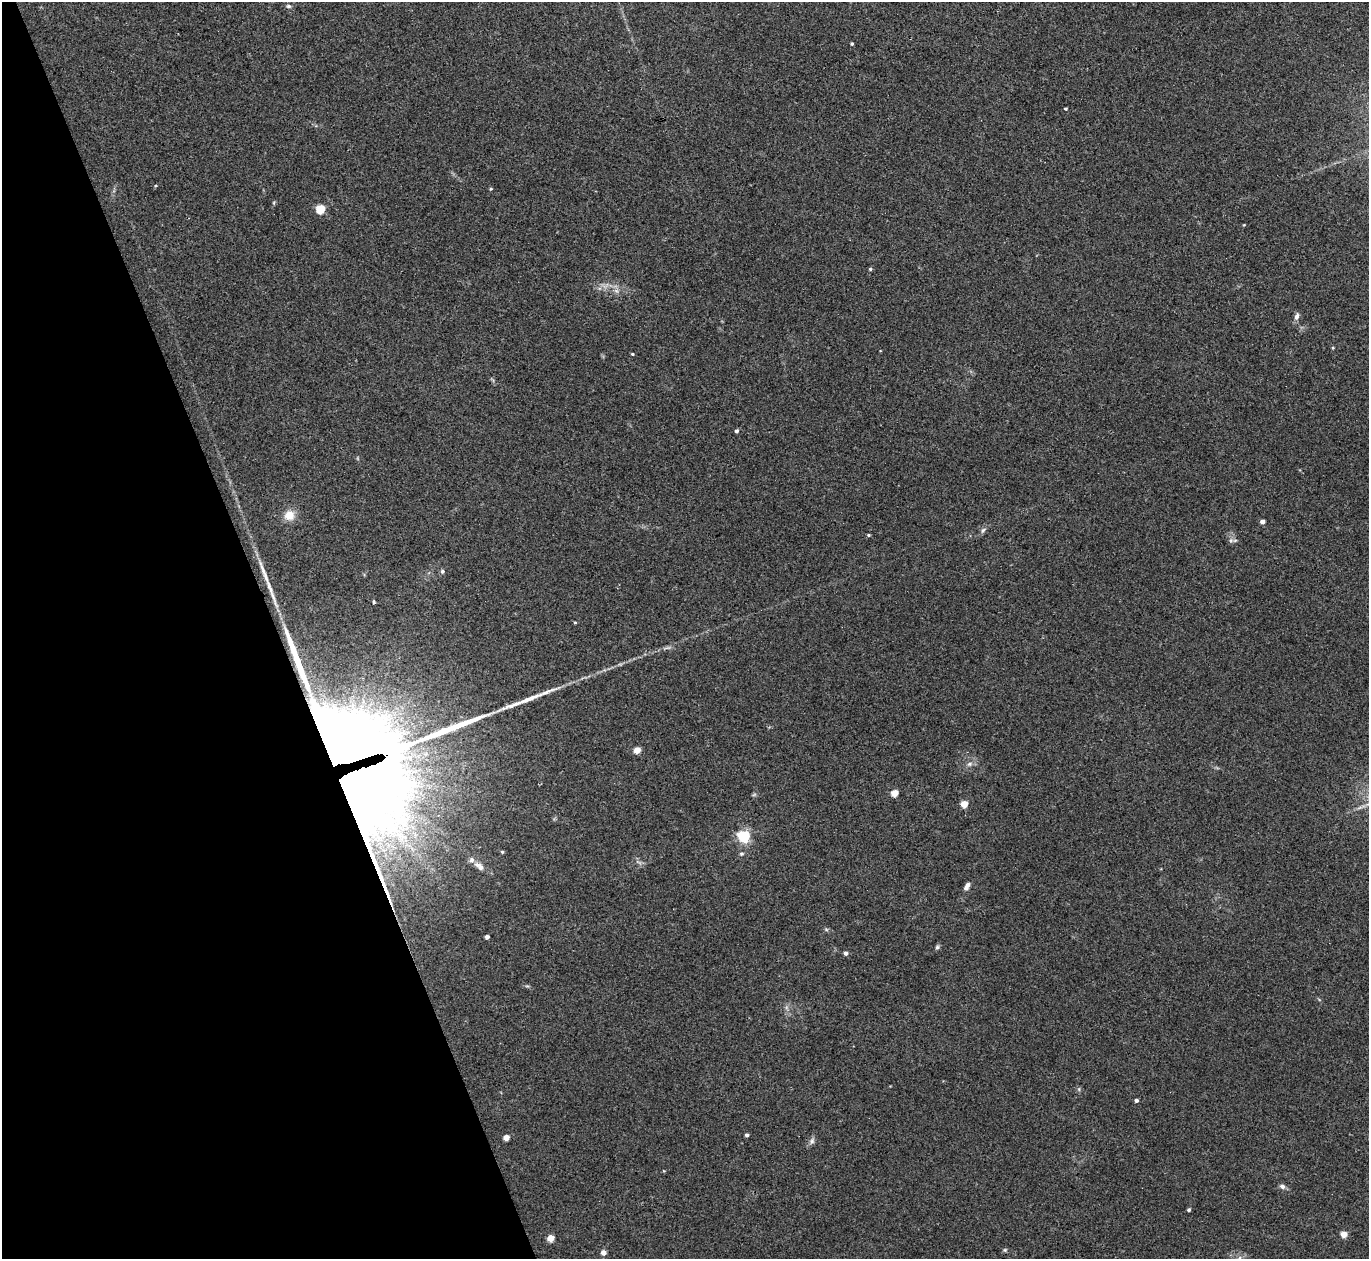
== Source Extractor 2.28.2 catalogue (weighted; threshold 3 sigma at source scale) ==
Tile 5 of 4 x 4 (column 1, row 2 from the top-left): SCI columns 42-1408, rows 2696-3952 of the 5537 x 5514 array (HDU 1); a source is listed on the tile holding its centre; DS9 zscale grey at full resolution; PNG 1371 x 1261 px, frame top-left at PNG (2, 2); no overlay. Shown black and unused: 20% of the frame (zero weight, under 2 of 3 exposures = <1% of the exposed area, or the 3 px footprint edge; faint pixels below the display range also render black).
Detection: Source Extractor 2.28.2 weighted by HDU 2 'WHT'; one run over the whole footprint, this tile lists its part. Background 0.0467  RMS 0.0074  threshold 0.0332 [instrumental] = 3 sigma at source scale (4.5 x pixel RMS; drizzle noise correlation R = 1.50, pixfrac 1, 0.05/0.05 arcsec/px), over >= 5 px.
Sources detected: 52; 2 long thin detections or spike segments (spike, bleed or trail) — not listed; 2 inside a brighter listed object's ellipse — not listed separately; the other 48 listed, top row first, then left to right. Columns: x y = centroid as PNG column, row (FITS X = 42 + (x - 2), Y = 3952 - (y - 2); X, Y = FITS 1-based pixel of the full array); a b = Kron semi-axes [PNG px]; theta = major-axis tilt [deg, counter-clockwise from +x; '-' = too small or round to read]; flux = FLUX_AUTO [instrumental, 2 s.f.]
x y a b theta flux
288 6 7 5 -15 1.5
852 43 3 3 - 1.1
1065 109 4 3 - 0.96
491 189 4 3 - 0.88
320 209 5 5 - 36
1244 225 4 3 - 0.55
870 269 4 4 - 0.97
616 291 7 6 - 2.6
1297 316 10 6 79 2.9
1333 348 4 3 - 0.77
632 354 4 3 - 0.81
736 431 4 4 - 1.7
289 515 13 12 - 9.5
1262 522 4 4 - 4.1
983 530 9 6 54 2
869 535 4 3 - 0.93
1231 540 8 7 - 2.4
442 571 6 5 - 1.5
374 602 5 3 - 0.85
575 622 4 3 - 0.74
667 648 14 4 8 2.3
637 750 4 4 - 14
343 752 63 48 -7 7300
970 764 8 5 27 2.4
894 793 5 4 - 16
754 795 7 4 3 1
964 804 4 4 - 19
744 836 5 5 - 120
502 852 4 4 - 1
741 854 6 5 - 1.2
471 860 7 6 - 1.7
639 862 11 4 -23 1.9
481 867 9 7 -51 2.9
967 886 11 5 62 3.2
826 929 6 4 -19 1.1
487 937 4 4 - 3.2
937 947 6 6 - 1.4
846 953 4 4 - 2.8
1136 1100 4 3 - 2.5
747 1135 4 3 - 2
506 1138 4 4 - 10
812 1141 9 6 64 2.4
1282 1186 8 6 -26 2.3
1189 1210 3 3 - 1.1
1344 1234 4 4 - 13
551 1238 4 4 - 15
1005 1250 5 5 - 1.1
603 1253 4 4 - 6.2
Overlapping masked pixels (flux is a lower limit): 1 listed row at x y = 343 752